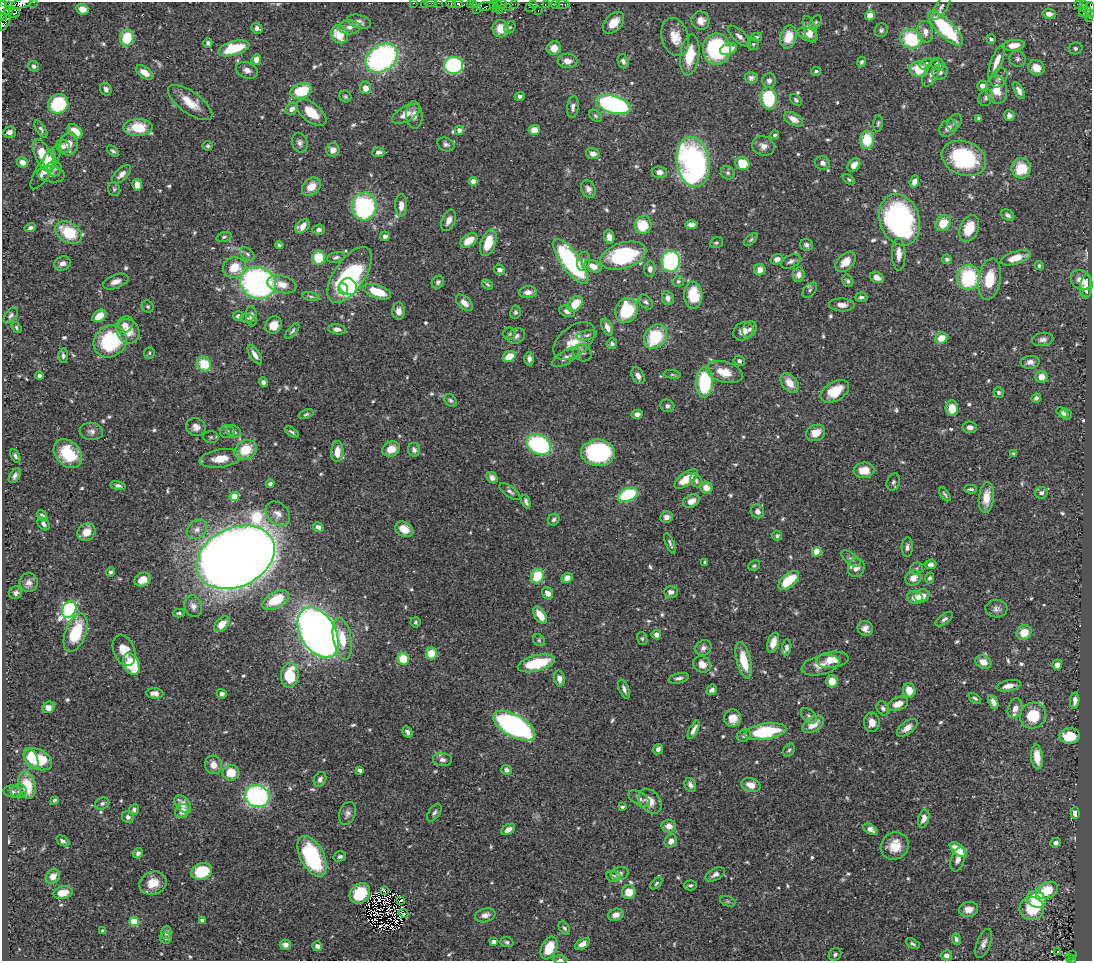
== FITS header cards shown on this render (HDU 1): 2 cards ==
NAXIS1  =                 1090
NAXIS2  =                  959

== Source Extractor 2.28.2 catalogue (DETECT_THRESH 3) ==
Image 1090 x 959 px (HDU 1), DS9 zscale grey, 1 PNG px = 1 image px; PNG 1094 x 963 px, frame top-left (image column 1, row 959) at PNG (2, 2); each listed source drawn as its Kron ellipse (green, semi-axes under 4 px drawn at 4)
Background 0.424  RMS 0.016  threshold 0.0492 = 3 sigma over >= 5 px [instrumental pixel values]
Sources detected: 674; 12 with non-positive FLUX_AUTO (blend fragments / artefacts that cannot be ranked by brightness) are neither listed nor drawn; of the other 662, the 500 brightest by FLUX_AUTO listed and drawn (162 fainter detections omitted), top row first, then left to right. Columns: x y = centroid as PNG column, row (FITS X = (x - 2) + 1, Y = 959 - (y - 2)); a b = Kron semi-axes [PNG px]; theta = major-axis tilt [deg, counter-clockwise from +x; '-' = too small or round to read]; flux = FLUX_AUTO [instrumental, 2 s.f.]
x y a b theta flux
33 2 3 2 - 9.4
22 3 11 4 14 97
414 3 3 2 - 5
425 3 2 2 - 2.4
431 3 6 2 0 5.6
438 3 2 2 - 4.1
451 3 5 3 - 8.1
458 4 4 3 - 59
470 4 3 2 - 10
493 4 3 2 - 9.3
497 4 2 2 - 3.6
502 4 5 4 - 11
514 4 2 2 - 2
534 4 3 2 - 19
546 4 3 2 - 12
555 4 4 3 - 120
562 4 7 3 -7 21
1078 4 4 3 - 12
1083 4 3 3 - 20
474 5 3 3 - 32
9 6 4 3 - 14
486 6 9 3 6 23
942 6 15 5 58 4.8
2 7 7 3 82 40
508 7 3 2 - 3
530 7 3 2 - 24
1090 7 5 3 - 40
496 8 2 2 - 4.8
82 9 6 5 - 12
476 10 3 2 - 3.8
500 10 2 2 - 2.4
1088 10 4 2 - 37
8 11 4 2 - 66
538 11 3 2 - 5.9
14 13 6 3 13 10
1049 14 7 5 -10 6.2
1082 14 3 2 - 3.4
1087 14 7 3 -13 52
870 15 5 5 - 11
3 17 3 2 - 2.9
1089 18 4 2 - 6.2
701 21 9 9 - 11
359 22 12 6 -14 4.8
816 22 8 5 49 2
5 23 9 3 61 57
614 23 13 8 46 14
349 27 10 7 0 6.5
510 27 6 5 - 2
257 28 6 5 - 3.8
945 28 22 8 -44 110
501 29 8 8 - 16
810 29 14 6 -72 9.8
881 30 7 6 - 2.8
925 32 11 8 -81 8.2
340 34 9 8 - 27
808 34 11 6 -20 6.9
739 36 14 6 -42 6
675 37 19 13 -74 20
756 37 6 4 10 2.1
788 37 12 8 75 22
127 38 8 7 - 38
911 39 11 9 -26 64
991 39 5 4 - 2.5
208 43 4 4 - 2.8
753 44 6 5 - 2
1013 45 11 5 7 13
234 48 16 7 15 48
554 48 7 7 - 9.5
1076 48 7 6 - 2.8
717 49 15 14 - 140
728 49 9 5 20 18
690 55 20 9 82 35
382 58 17 13 36 260
1018 59 8 7 - 3.4
256 60 6 4 66 6.5
567 61 10 7 -5 7.5
623 61 7 5 -70 3.5
997 61 18 5 68 12
861 62 5 4 - 2.2
926 64 7 4 36 2.6
938 64 7 6 - 3.1
453 65 9 8 - 140
34 66 5 5 - 3.4
1036 68 8 7 - 13
919 69 9 7 -3 30
247 70 11 8 -23 6.7
816 71 5 4 - 2.1
145 72 10 5 -34 12
940 72 8 7 - 4.9
931 73 14 7 63 7
751 78 6 5 - 3.4
999 78 10 7 58 5.4
769 81 7 7 - 4.7
983 86 5 5 - 5.9
365 88 6 5 - 9.3
106 89 6 5 - 4.4
997 90 14 10 -81 17
301 91 11 7 17 40
1019 91 9 4 -63 4.9
345 96 6 5 - 2.1
520 96 5 4 - 2.8
986 98 8 7 - 3.5
769 99 11 8 -81 69
796 100 7 4 -45 2.1
190 103 26 10 -35 22
58 104 10 9 - 66
613 104 18 8 -16 230
573 107 11 5 85 4.2
292 109 7 5 42 4.9
311 112 18 9 -40 26
406 114 15 7 29 11
414 115 14 8 -85 8
1009 115 5 5 - 4.4
595 116 7 5 -42 2.2
979 118 4 3 - 2.2
793 119 10 6 -29 10
955 122 9 6 58 3.2
878 123 8 4 83 2.1
138 127 14 8 0 33
948 128 9 7 46 7.7
41 129 10 4 -58 3
459 130 4 4 - 6.9
534 130 5 5 - 11
75 131 8 5 -45 23
10 132 6 5 - 5.3
775 135 4 4 - 2.1
867 140 9 7 86 32
300 143 10 7 -74 4.4
69 144 12 9 72 12
446 144 9 6 -25 3.3
63 146 7 6 - 5.3
208 146 5 5 - 1.9
763 146 11 9 -20 7.1
333 150 7 6 - 7.9
113 151 7 4 -38 2.7
378 152 6 5 - 3.7
593 153 7 5 -19 7
43 156 17 8 -64 31
964 158 23 17 -21 100
50 160 10 6 79 9.8
22 162 6 5 - 7.1
693 162 25 16 -81 360
823 163 7 6 - 4.7
742 164 7 6 - 30
854 165 7 5 51 8.4
46 167 26 7 58 17
54 168 8 7 - 3.7
1021 168 10 9 - 31
659 172 7 6 - 5.4
728 173 7 6 - 2.8
51 174 14 8 -9 4.4
122 174 12 6 43 7
849 179 6 4 -37 2
473 181 4 4 - 9.6
914 182 6 4 70 7
137 185 6 5 - 8
311 187 10 8 41 16
114 189 7 6 - 2.1
588 189 9 7 -66 4.5
401 205 11 6 89 8.3
364 206 14 12 86 170
1008 215 7 5 -30 3.8
449 220 11 6 67 7.1
899 220 26 20 -72 230
943 223 8 7 - 22
643 225 9 8 - 34
691 225 6 4 -3 4.9
302 226 8 5 41 8.2
30 228 6 4 18 3
969 229 14 9 68 27
319 230 6 5 - 3
69 232 14 10 -31 43
385 236 5 4 - 3.9
224 237 8 4 16 2.2
609 237 7 5 -75 6.1
751 240 8 4 41 2.1
469 241 9 6 34 18
488 243 14 7 71 27
716 243 7 5 21 2.1
279 245 4 4 - 2.2
806 245 6 6 - 3.5
247 254 8 5 -42 2.8
899 254 16 7 -89 9.5
623 256 24 13 17 110
336 257 9 5 14 3.4
319 258 7 6 - 30
1016 258 15 6 18 17
777 259 6 5 - 6.1
947 259 5 4 - 2.8
571 261 27 9 -54 180
583 261 9 6 76 3.7
671 261 10 9 - 150
791 261 10 6 26 3.8
846 262 12 7 43 14
62 263 8 7 - 5.7
1039 265 4 4 - 2.3
593 266 9 5 -24 11
234 267 11 10 - 24
650 269 7 6 - 4.8
499 270 5 5 - 4.5
760 270 6 5 - 8.5
350 275 32 15 55 170
799 275 7 6 - 5.8
877 277 7 5 -25 8.6
968 278 12 11 - 93
989 279 21 11 81 31
1081 280 11 9 -42 10
678 281 6 5 - 2
848 281 6 5 - 2.6
116 282 13 7 20 7.5
438 282 7 6 - 2.8
258 283 18 15 -23 340
282 284 15 8 -13 13
488 284 6 4 -40 2
1086 286 12 6 84 9.4
348 287 9 8 - 68
343 289 5 5 - 28
810 290 9 5 48 2.4
377 292 14 6 -19 32
528 292 9 6 5 6.5
1087 293 3 2 - 11
693 295 13 9 -87 35
311 296 8 3 -11 2.1
861 297 6 4 4 3.2
668 298 7 5 -79 4.5
646 302 8 5 -49 2.9
464 303 10 6 -44 9.1
575 304 9 6 49 21
842 305 13 6 -2 8.5
148 307 6 5 - 2.2
627 310 13 11 61 59
399 311 8 6 -88 6.7
567 311 8 5 -23 4.5
515 312 6 5 - 2.5
11 315 9 5 50 3.2
99 316 8 5 35 16
238 316 5 5 - 4.1
251 316 10 5 -85 7.2
247 318 6 4 1 2.1
125 325 9 7 36 5.8
274 325 9 7 55 14
607 327 9 5 -66 6.3
16 328 6 4 -55 2
337 329 9 5 -9 4.6
749 329 8 6 54 4.3
128 331 12 11 - 18
292 331 9 4 49 2.5
743 331 10 8 30 11
509 334 6 6 - 2.4
587 335 10 5 12 2.7
516 336 9 7 29 5.1
655 337 13 10 50 53
941 338 6 5 - 16
1043 339 11 6 9 4.8
110 341 17 15 40 90
574 341 24 14 39 23
612 344 5 5 - 2.9
149 353 6 5 - 2
582 353 9 8 - 3.9
255 355 11 4 -58 6.7
63 356 7 4 -86 2.6
509 357 7 5 31 18
566 358 15 6 30 6.5
529 359 6 5 - 4.7
739 361 6 5 - 3.1
1030 362 9 6 2 5.4
204 364 8 7 - 31
724 372 18 10 -16 21
672 375 8 4 -8 2
39 376 4 4 - 3
638 376 9 6 -62 5.3
1041 377 6 6 - 9.8
263 382 5 4 - 3.2
705 382 15 8 87 100
790 383 11 7 -51 15
835 391 15 9 29 29
999 392 5 5 - 2.3
1036 398 5 4 - 3.3
451 400 7 5 -43 2.5
667 406 7 6 - 3.1
952 408 8 6 -85 17
1062 413 6 4 -32 2.7
306 414 8 4 19 1.9
637 414 5 4 - 5
1066 414 6 5 - 2.6
196 427 10 9 - 7.4
970 427 7 6 - 4.9
91 431 12 8 -4 5.5
227 431 7 6 - 3.4
234 431 7 5 -35 3.3
292 432 8 3 -34 2.3
816 433 10 8 23 13
211 437 7 6 - 2.3
539 445 13 9 -28 130
391 449 9 7 27 14
246 450 11 9 32 32
414 450 7 6 - 4
337 452 10 6 87 13
598 453 17 13 -1 150
68 454 16 12 -47 41
1013 454 3 3 - 2.1
15 456 7 4 -63 2.6
220 458 21 9 8 18
864 470 10 7 5 19
15 476 8 5 58 4
492 478 6 5 - 4.4
686 479 14 6 36 23
696 480 7 5 -60 4.1
893 482 9 6 70 3.2
270 484 4 4 - 3.4
118 486 8 4 -11 3.3
706 488 6 5 - 13
971 489 6 3 -1 2.4
510 492 12 5 -36 3.6
1041 493 6 5 - 3.9
945 494 8 3 -54 2
628 495 10 6 22 82
234 496 5 4 - 24
986 497 15 7 83 17
691 501 9 6 25 11
526 502 7 3 -67 3.1
757 511 7 6 - 5
278 514 14 10 -44 9.2
42 516 6 4 -50 3.1
667 517 6 5 - 6.3
554 520 6 5 - 2.8
43 524 7 5 -50 3.6
318 527 6 4 -29 4.6
197 529 11 8 40 7.2
404 529 10 7 -31 15
86 532 9 8 - 12
777 536 5 5 - 2.8
670 543 11 3 -66 2.7
907 547 10 5 88 3.5
817 552 5 4 - 32
236 557 41 29 26 3800
851 559 11 5 -37 3.5
705 562 3 3 - 2.1
931 564 6 4 4 5.1
754 566 6 5 - 2
856 568 9 8 - 8.7
917 569 6 6 - 2.6
111 572 5 4 - 2.5
537 576 7 6 - 43
567 578 6 5 - 7.5
913 578 8 7 - 10
930 578 5 4 - 2.6
143 580 8 6 28 15
789 580 12 6 41 42
29 583 9 9 - 6.1
671 592 7 6 - 5.1
16 593 6 6 - 3.4
548 593 6 5 - 7.3
922 596 7 6 - 11
915 598 8 6 -14 10
276 600 14 8 29 34
193 606 11 8 -74 6.8
69 609 9 6 60 200
996 609 11 8 -3 5.2
179 613 6 3 0 2.2
540 615 10 5 -57 18
944 619 10 5 36 3.3
415 622 5 5 - 2.1
222 624 9 6 46 11
865 629 8 7 - 6.2
1024 632 8 7 - 18
76 633 20 10 69 51
318 633 27 17 -60 940
656 635 5 4 - 4.4
642 638 7 5 -76 2
342 639 21 9 -80 26
539 640 6 5 - 2.2
773 643 10 5 74 10
787 647 8 4 84 3.4
703 648 8 7 - 4.6
124 650 16 10 -69 19
431 653 6 5 - 21
403 659 6 5 - 28
744 660 19 7 -76 28
832 660 16 8 7 17
983 662 8 6 -27 11
536 663 19 8 14 58
131 664 11 8 -66 48
702 664 9 8 - 11
821 665 19 9 14 12
1057 665 5 5 - 8
290 675 12 9 85 45
559 678 8 5 -78 6.7
679 678 10 5 14 3.7
832 681 6 6 - 12
1008 686 12 5 11 8.6
624 689 10 4 -69 4.4
712 690 5 5 - 4.7
909 690 7 6 - 13
155 693 8 5 -2 7
222 694 5 5 - 3.3
975 698 7 4 -36 2.2
1075 701 8 4 84 6
993 702 7 4 -63 4.6
898 704 11 6 22 12
48 707 6 5 - 7.9
883 708 7 5 -56 3.6
1015 708 10 7 72 8.1
1033 715 13 12 - 35
809 716 9 6 -45 3.1
733 718 9 8 - 13
872 722 10 7 -86 8.9
813 724 12 7 32 14
514 726 23 11 -29 310
907 728 12 6 38 8.2
694 730 10 4 64 5.7
407 732 6 4 -60 3.6
765 732 21 8 9 70
744 736 7 6 - 2.8
1070 736 10 8 5 26
658 749 5 4 - 3.8
789 750 7 5 56 2.2
1037 757 12 6 -85 15
31 758 11 6 -65 18
38 759 15 9 -27 50
442 760 9 6 -7 4.8
213 765 9 8 - 9.7
360 770 4 3 - 3
506 770 5 5 - 4.5
231 773 8 8 - 24
320 779 7 6 - 4.4
27 785 13 8 -77 33
690 785 7 5 -65 4.2
751 785 10 7 -16 10
12 791 9 6 -10 3
19 791 8 7 - 3.4
257 796 12 11 - 230
639 799 12 6 -31 5.1
54 800 4 3 - 2.3
650 801 14 10 -52 14
102 803 7 6 - 2.9
183 804 10 6 -48 11
622 807 4 3 - 2.1
134 810 5 5 - 3.1
182 811 7 6 - 10
347 813 12 8 71 5.1
434 813 10 5 56 3.6
1075 813 6 4 -89 5.3
128 817 6 6 - 4.2
924 819 9 5 73 7.1
669 826 7 6 - 7.8
508 829 7 5 31 6.7
871 829 8 4 -31 6.3
63 841 7 4 -33 3.2
671 841 7 5 52 6.6
1056 843 5 5 - 3.4
895 846 14 13 - 20
958 850 10 5 -40 23
138 853 5 5 - 3.4
312 856 22 11 -62 120
340 856 6 5 - 2.6
958 859 12 7 71 5.7
202 871 10 8 21 50
620 873 9 6 8 3.8
715 874 10 5 29 4.9
53 876 8 6 49 11
613 876 7 5 -13 4.8
153 883 14 11 21 17
656 883 7 4 46 2.1
690 885 6 5 - 2.4
1047 890 11 8 25 29
384 891 3 2 - 3.8
629 892 7 7 - 17
63 893 9 6 12 19
360 893 11 9 46 37
1036 899 10 8 -26 52
400 900 4 2 - 2
728 901 8 5 -21 2
969 909 10 7 9 10
1032 909 12 11 - 45
403 913 5 3 - 2.2
485 915 10 6 15 6.7
616 915 8 6 15 7.5
202 920 4 3 - 4.1
134 921 4 4 - 36
564 928 7 5 -56 2.4
103 931 4 4 - 3
166 933 6 5 - 4.1
166 938 6 5 - 2
956 939 6 4 -71 3.1
494 942 4 4 - 6.8
507 942 6 5 - 2.3
582 944 8 5 33 6.2
913 944 7 4 -28 2.7
984 944 15 6 69 6.3
285 945 5 5 - 6.9
317 946 5 4 - 4.8
549 948 12 7 66 30
1058 951 3 2 - 2
835 954 7 6 - 2.7
946 955 6 5 - 5.2
1072 955 3 2 - 7.8
1069 957 3 2 - 2.4
560 959 7 4 -3 2.5
1072 959 4 2 - 13
At the frame edge (FLAGS 8, measured only in part): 15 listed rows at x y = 33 2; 22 3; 414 3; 425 3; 431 3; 438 3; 451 3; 458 4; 2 7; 1090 7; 3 17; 1089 18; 5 23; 560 959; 1072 959
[162 fainter detections neither listed nor drawn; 12 non-positive-flux detections neither listed nor drawn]